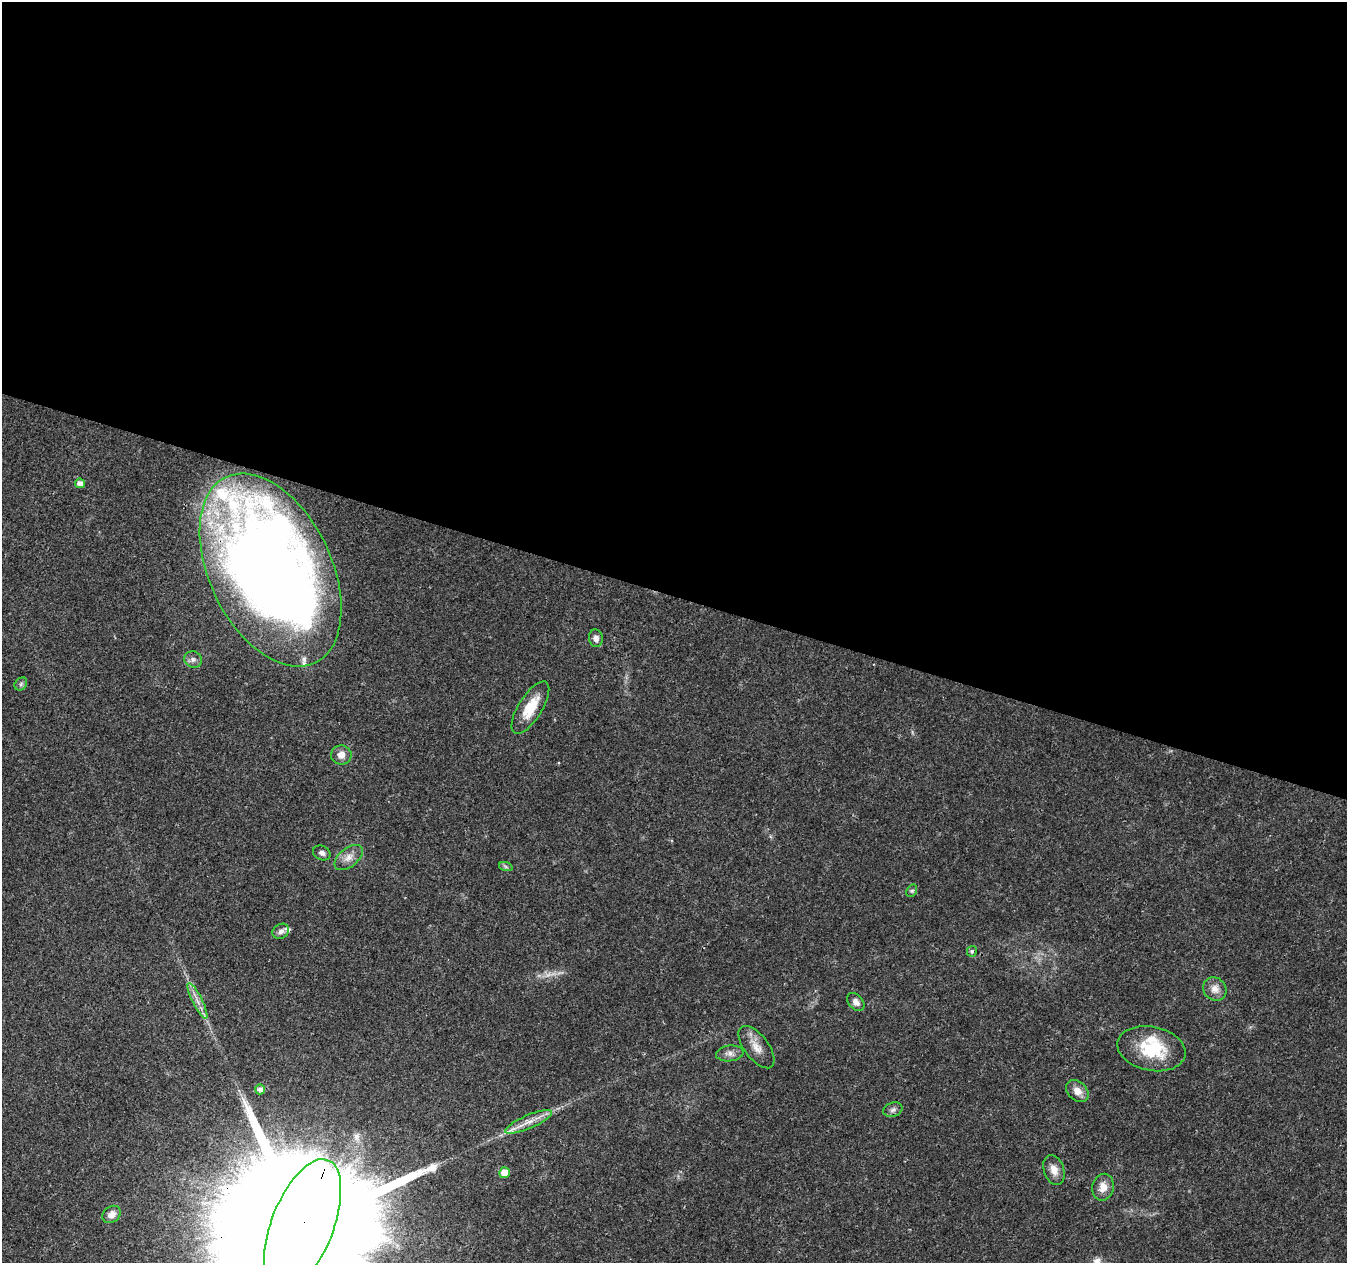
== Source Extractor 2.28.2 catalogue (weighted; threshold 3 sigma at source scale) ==
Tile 3 of 4 x 4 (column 3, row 1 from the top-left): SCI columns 2699-4043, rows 4066-5326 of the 5392 x 5546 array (HDU 1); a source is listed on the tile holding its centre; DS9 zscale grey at full resolution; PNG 1349 x 1265 px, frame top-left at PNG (2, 2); each listed source drawn as its Kron ellipse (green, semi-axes under 4 px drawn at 4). Shown black and unused: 47% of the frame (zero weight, under 3 of 4 exposures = <1% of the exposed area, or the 3 px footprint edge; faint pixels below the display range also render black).
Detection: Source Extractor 2.28.2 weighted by HDU 2 'WHT'; one run over the whole footprint, this tile lists its part. Background 0.0261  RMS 0.0019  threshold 0.00865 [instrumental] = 3 sigma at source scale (4.5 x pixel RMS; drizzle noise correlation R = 1.50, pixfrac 1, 0.0396/0.0396 arcsec/px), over >= 5 px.
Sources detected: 32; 1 too faint to see at this stretch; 1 inside a brighter object's white glare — neither listed nor drawn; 2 inside a brighter listed object's ellipse — not listed separately; the other 28 listed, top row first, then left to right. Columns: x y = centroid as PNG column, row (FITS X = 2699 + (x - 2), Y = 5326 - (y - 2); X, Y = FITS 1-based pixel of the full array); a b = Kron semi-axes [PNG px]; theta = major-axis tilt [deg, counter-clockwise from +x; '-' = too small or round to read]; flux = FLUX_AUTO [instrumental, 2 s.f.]
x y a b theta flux
80 483 5 4 - 1.3
271 570 103 61 -64 250
596 638 9 7 -83 0.98
193 659 9 8 - 0.82
21 684 7 5 47 0.42
530 708 30 12 58 4.9
341 755 10 9 - 1.4
322 853 9 7 -26 0.68
349 857 16 9 38 1.7
506 867 7 4 -19 0.36
912 891 7 5 57 0.35
281 931 9 7 33 0.85
972 951 5 5 - 0.38
1215 989 12 11 - 1.6
197 1001 20 5 -63 1.5
856 1002 10 7 -48 1.2
756 1047 25 12 -53 2.5
1151 1049 34 22 -12 9.5
730 1053 14 8 6 1.1
260 1089 5 5 - 0.97
1077 1091 12 9 -44 1.7
893 1110 10 7 21 0.67
528 1122 25 6 24 2.3
1054 1170 15 10 -71 1.8
505 1173 5 5 - 2.5
1103 1187 13 11 78 1.9
112 1214 10 7 39 1.3
303 1225 70 31 69 20000
Overlapping masked pixels (flux is a lower limit): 2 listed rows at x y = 271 570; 303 1225
Isophote crosses this tile's border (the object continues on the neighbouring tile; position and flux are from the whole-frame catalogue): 1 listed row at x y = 303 1225